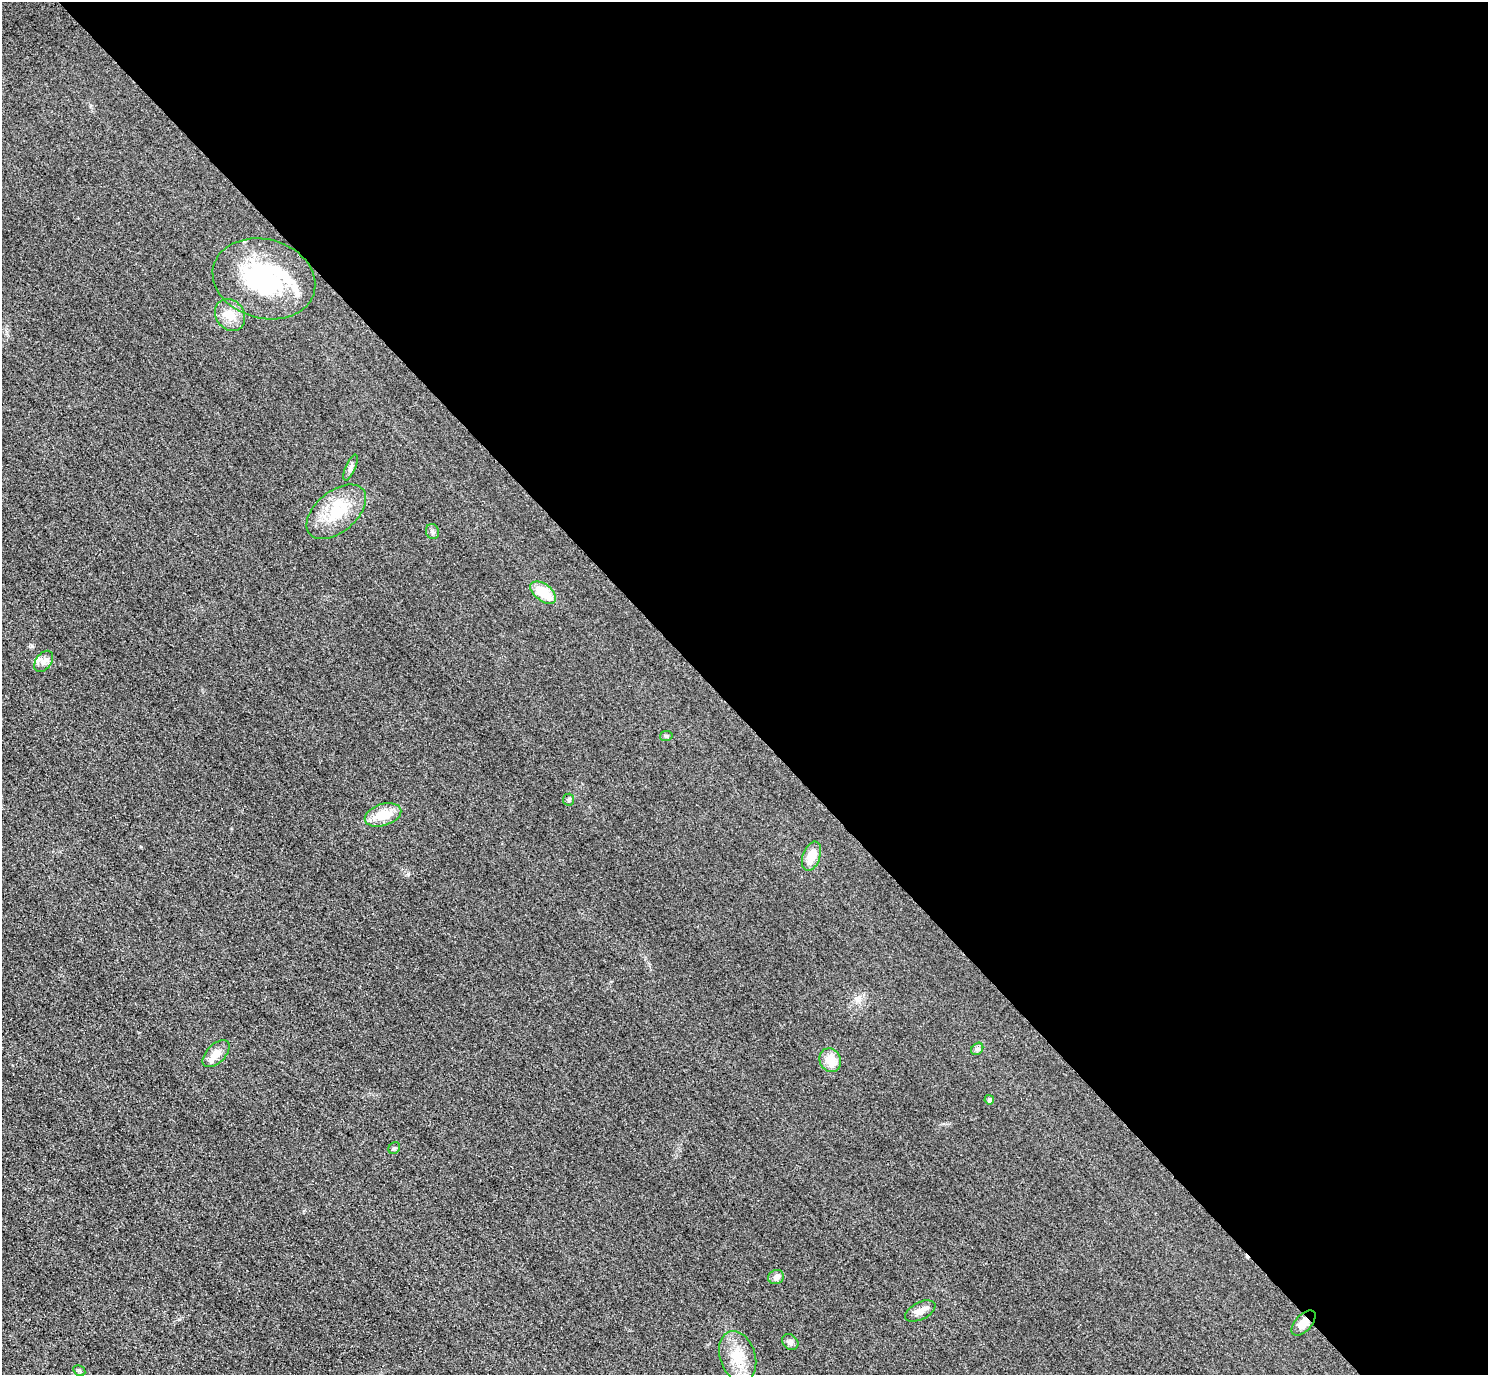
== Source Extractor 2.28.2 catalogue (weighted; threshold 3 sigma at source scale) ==
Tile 8 of 4 x 4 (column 4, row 2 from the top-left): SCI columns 4490-5975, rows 2931-4303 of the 6005 x 6003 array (HDU 1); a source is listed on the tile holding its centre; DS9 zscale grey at full resolution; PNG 1490 x 1377 px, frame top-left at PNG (2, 2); each listed source drawn as its Kron ellipse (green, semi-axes under 4 px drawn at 4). Shown black and unused: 52% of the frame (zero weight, under 3 of 4 exposures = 3% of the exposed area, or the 3 px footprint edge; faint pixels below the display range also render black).
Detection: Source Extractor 2.28.2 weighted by HDU 2 'WHT'; one run over the whole footprint, this tile lists its part. Background 0.0531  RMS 0.016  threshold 0.0724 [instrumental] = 3 sigma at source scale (4.5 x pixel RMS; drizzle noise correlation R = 1.50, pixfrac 1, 0.05/0.05 arcsec/px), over >= 5 px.
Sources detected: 24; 2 inside a brighter listed object's ellipse — not listed separately; the other 22 listed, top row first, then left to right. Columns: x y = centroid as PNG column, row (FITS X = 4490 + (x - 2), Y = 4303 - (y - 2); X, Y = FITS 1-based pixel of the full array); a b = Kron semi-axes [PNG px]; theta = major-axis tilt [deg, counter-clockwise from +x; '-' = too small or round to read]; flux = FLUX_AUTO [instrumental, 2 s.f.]
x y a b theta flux
264 279 52 39 -15 180
230 315 17 14 -54 23
351 467 14 5 67 5.4
336 512 35 20 40 60
432 532 8 6 -73 4.1
543 593 15 8 -38 40
44 661 12 7 52 8.9
666 736 6 5 - 2.8
568 800 6 5 - 2.5
383 815 19 10 17 33
811 856 15 8 70 24
977 1049 7 5 45 3.6
216 1054 17 9 44 18
830 1060 12 10 -67 23
989 1100 5 4 - 3.4
394 1148 6 5 - 2.6
776 1277 8 7 - 6.9
920 1311 16 8 27 11
1304 1323 15 8 47 13
790 1342 9 7 -43 5.4
738 1357 26 17 -72 41
79 1371 6 4 -30 2.5
Overlapping masked pixels (flux is a lower limit): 1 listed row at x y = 1304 1323
Unlisted compact peaks at least as high as the median listed source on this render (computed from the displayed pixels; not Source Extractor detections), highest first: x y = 408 874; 32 646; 141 847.